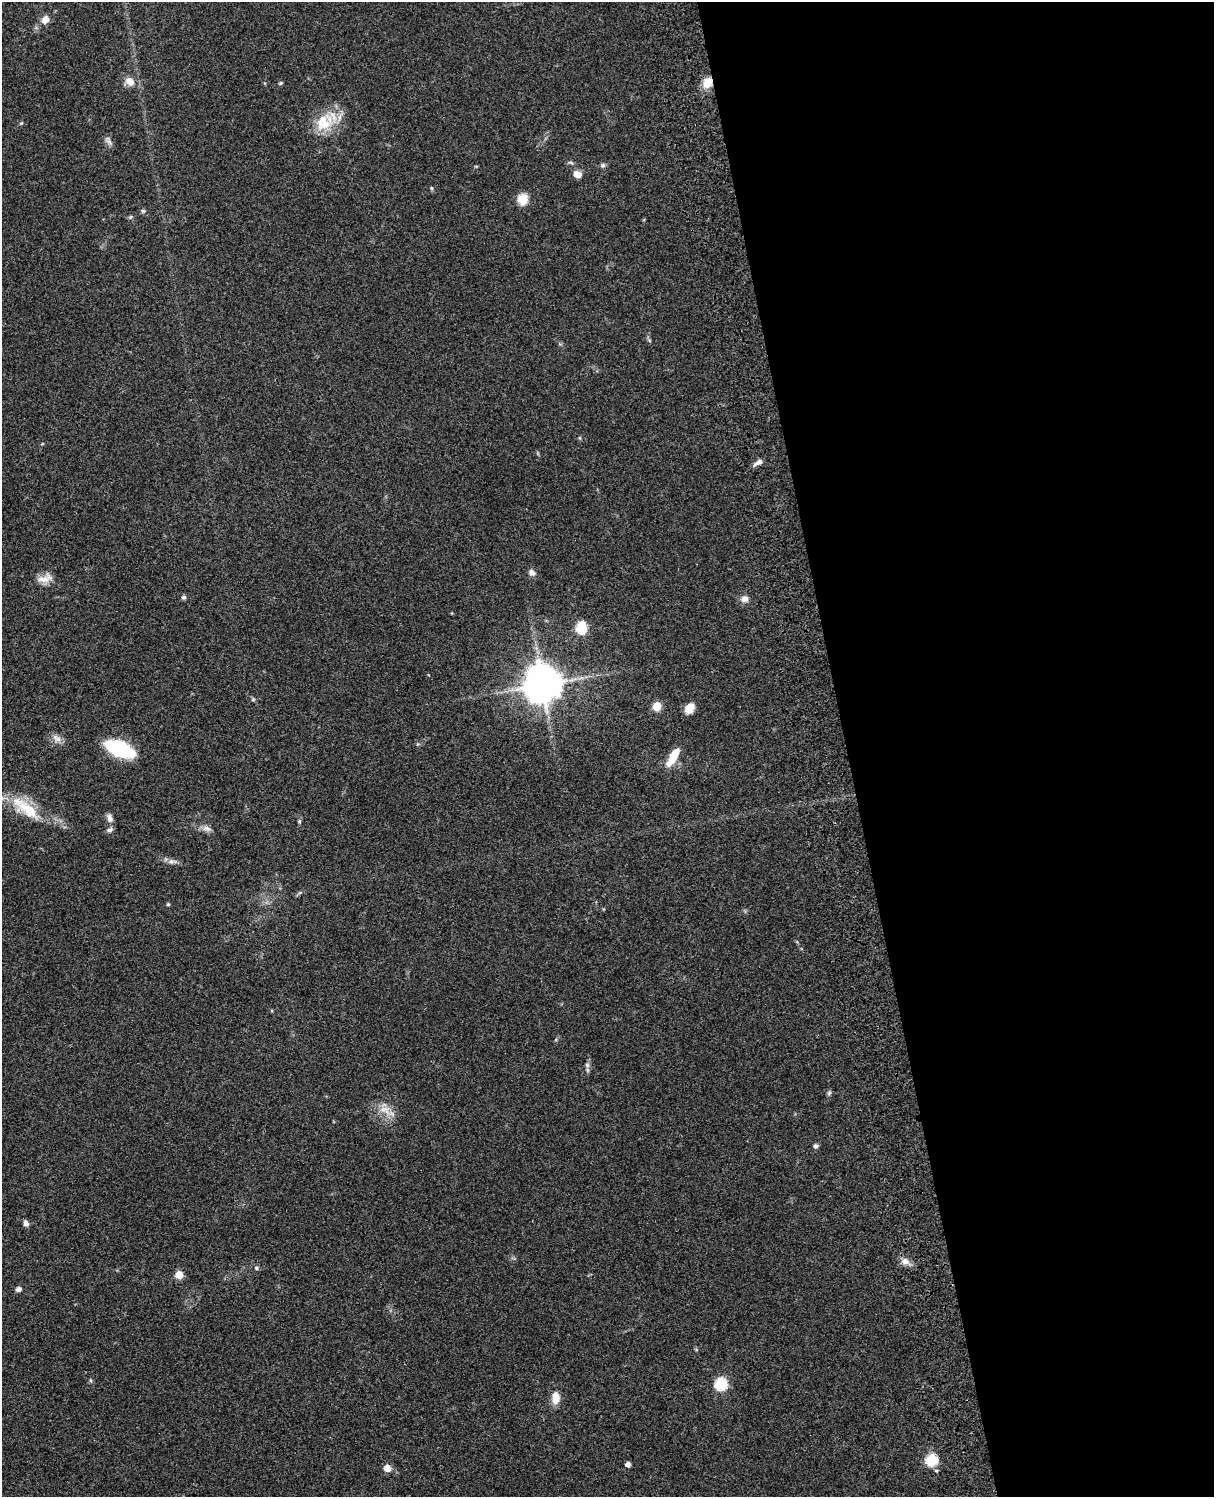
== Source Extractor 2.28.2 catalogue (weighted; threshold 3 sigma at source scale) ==
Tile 8 of 4 x 3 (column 4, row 2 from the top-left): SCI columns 3758-4969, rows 1773-3267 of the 5088 x 4927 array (HDU 1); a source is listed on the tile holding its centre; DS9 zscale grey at full resolution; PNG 1216 x 1499 px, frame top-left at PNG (2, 2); no overlay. Shown black and unused: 30% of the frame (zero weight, under 3 of 4 exposures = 6% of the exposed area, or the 3 px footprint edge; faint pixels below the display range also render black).
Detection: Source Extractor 2.28.2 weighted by HDU 2 'WHT'; one run over the whole footprint, this tile lists its part. Background 0.077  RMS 0.0059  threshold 0.0263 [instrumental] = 3 sigma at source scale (4.5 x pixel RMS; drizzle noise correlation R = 1.50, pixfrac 1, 0.05/0.05 arcsec/px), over >= 5 px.
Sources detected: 50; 1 inside a brighter object's white glare — not listed; the other 49 listed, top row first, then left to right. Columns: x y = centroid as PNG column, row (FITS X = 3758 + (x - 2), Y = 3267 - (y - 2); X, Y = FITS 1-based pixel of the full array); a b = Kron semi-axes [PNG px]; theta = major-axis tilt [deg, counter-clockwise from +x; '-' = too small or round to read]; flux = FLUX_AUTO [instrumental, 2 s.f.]
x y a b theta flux
45 20 10 8 58 4.7
130 81 14 11 -32 5
280 83 6 4 21 0.74
707 83 13 11 60 7.3
323 122 26 22 56 19
21 123 5 4 - 0.59
109 142 13 6 -40 2
603 165 7 5 -44 1.1
577 174 10 8 -19 4
431 188 6 4 -71 0.65
523 199 14 12 80 7.1
143 211 5 5 - 0.99
130 217 6 3 70 0.71
580 438 6 3 -71 0.61
758 463 13 5 32 2.7
532 573 9 7 -39 2.5
43 579 22 9 -1 5.8
184 597 6 5 - 1.3
745 599 10 8 1 3.4
581 628 7 6 - 35
542 685 11 11 - 1200
253 699 6 5 - 0.84
657 706 5 5 - 20
689 708 11 8 59 6.3
56 738 15 8 -35 3.6
120 749 23 10 -22 65
673 757 22 8 60 12
26 808 45 15 -37 23
110 818 11 7 -75 2.9
299 821 5 4 - 0.68
207 828 14 7 -14 2.9
110 830 8 6 15 1.7
172 861 13 7 0 2.6
168 904 4 4 - 0.76
587 1065 7 5 -47 1.4
829 1093 7 5 46 0.98
385 1110 19 11 -27 7.4
815 1146 6 6 - 1.3
26 1223 8 6 -69 2
905 1261 10 9 - 3.6
256 1268 6 5 - 0.99
179 1275 5 5 - 12
18 1289 6 5 - 2.2
91 1381 5 3 - 0.71
721 1384 6 6 - 55
555 1398 16 10 -88 6.1
931 1460 6 6 - 52
628 1464 4 4 - 2.9
387 1468 5 5 - 7.6
Overlapping masked pixels (flux is a lower limit): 1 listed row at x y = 707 83